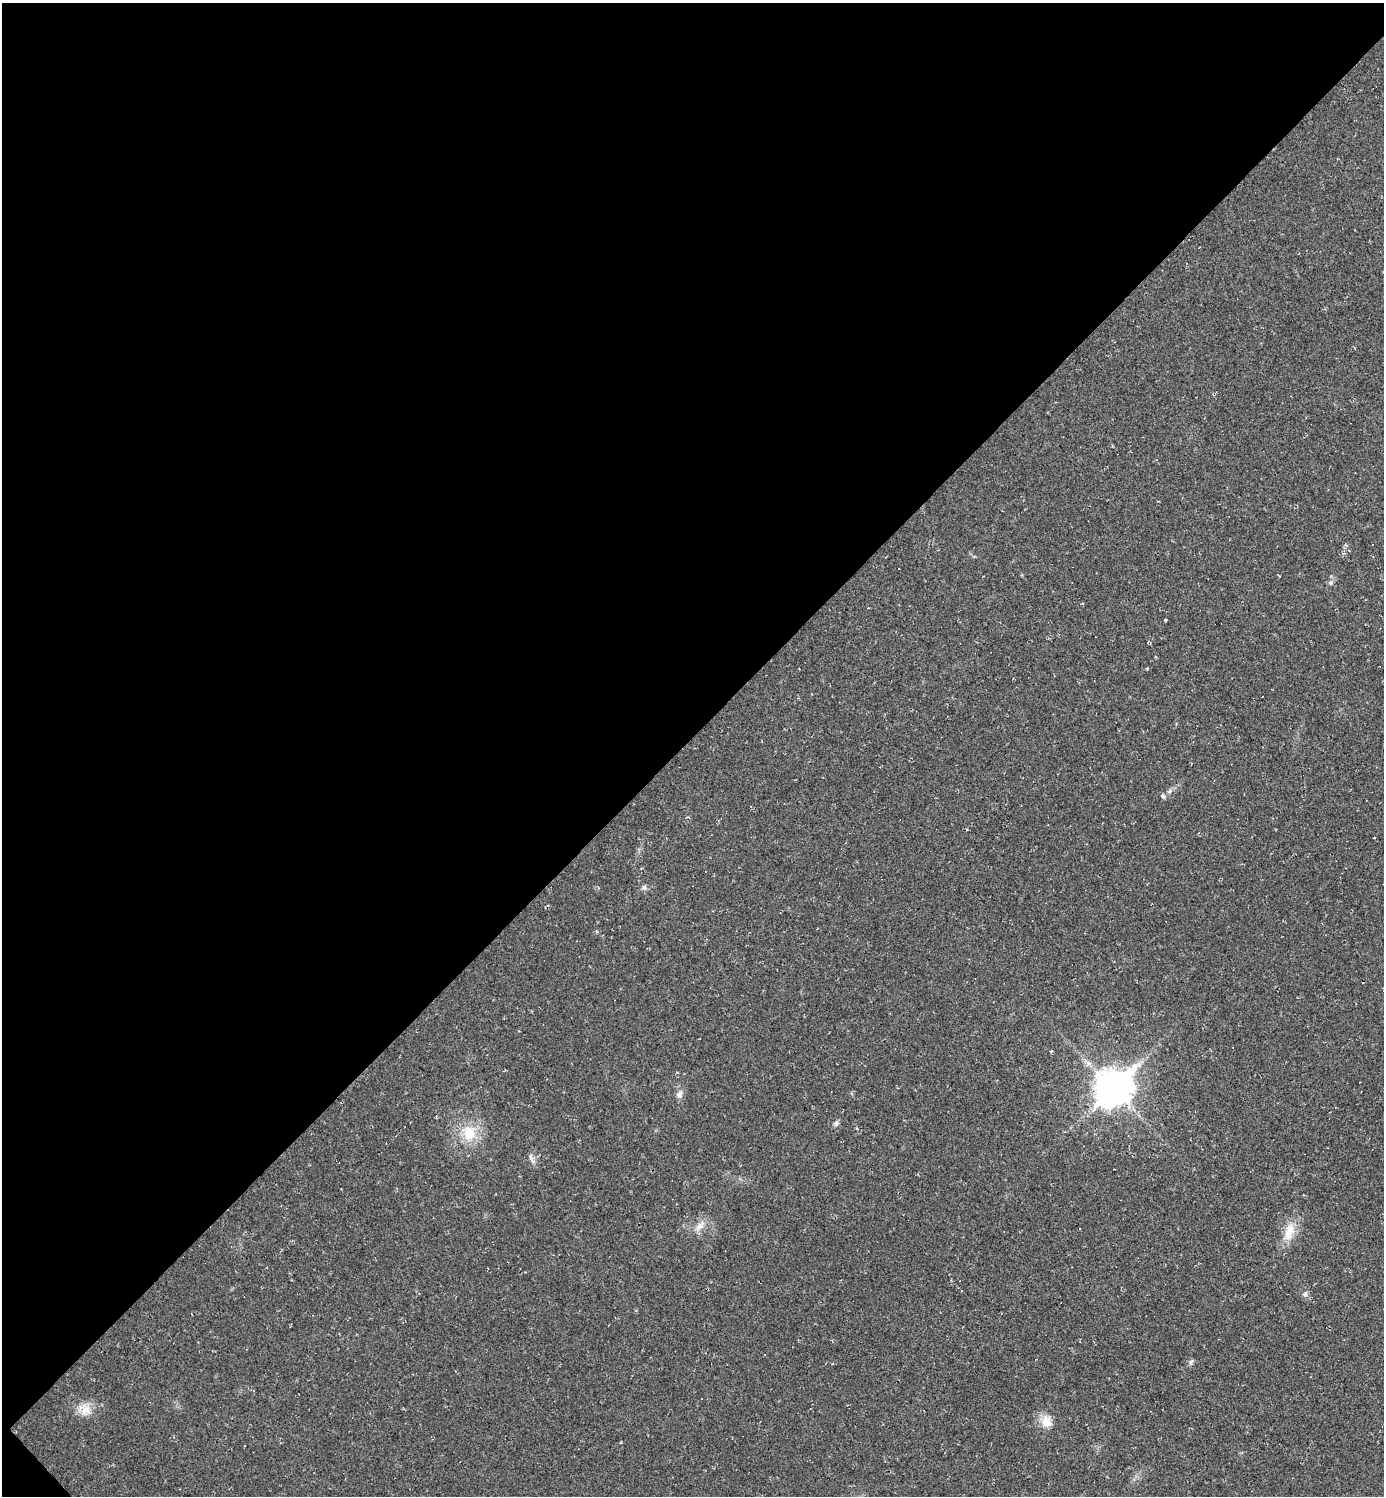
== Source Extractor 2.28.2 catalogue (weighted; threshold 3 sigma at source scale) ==
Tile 5 of 4 x 4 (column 1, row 2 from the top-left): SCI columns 154-1535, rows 2990-4483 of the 5977 x 5977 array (HDU 1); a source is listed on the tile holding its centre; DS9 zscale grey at full resolution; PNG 1386 x 1498 px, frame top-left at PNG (2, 3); no overlay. Shown black and unused: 49% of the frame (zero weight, under 2 of 3 exposures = <1% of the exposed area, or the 3 px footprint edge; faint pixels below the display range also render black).
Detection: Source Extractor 2.28.2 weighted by HDU 2 'WHT'; one run over the whole footprint, this tile lists its part. Background 0.0318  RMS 0.0063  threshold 0.0283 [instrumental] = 3 sigma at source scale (4.5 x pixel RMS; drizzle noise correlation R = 1.50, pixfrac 1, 0.05/0.05 arcsec/px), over >= 5 px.
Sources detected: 20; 4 cosmic-ray / hot-pixel residue — not listed; the other 16 listed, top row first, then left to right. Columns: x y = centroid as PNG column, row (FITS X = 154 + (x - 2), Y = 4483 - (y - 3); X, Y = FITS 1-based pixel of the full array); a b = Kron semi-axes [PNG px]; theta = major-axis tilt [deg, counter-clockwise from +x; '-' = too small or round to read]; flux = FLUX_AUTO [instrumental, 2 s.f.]
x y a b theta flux
1331 582 6 5 - 1.3
1165 620 3 3 - 0.96
1163 796 6 5 - 1.2
644 887 6 6 - 1.4
1113 1088 14 12 43 1100
679 1094 10 8 49 2.7
836 1123 8 6 58 1.6
469 1133 19 15 -90 15
699 1226 12 8 48 4.4
1080 1228 3 3 - 2.1
1289 1232 25 11 76 11
962 1290 3 3 - 9.7
1305 1294 6 6 - 1.4
1191 1362 7 5 60 1.3
85 1409 20 13 -32 8
1046 1422 15 13 -39 7.3